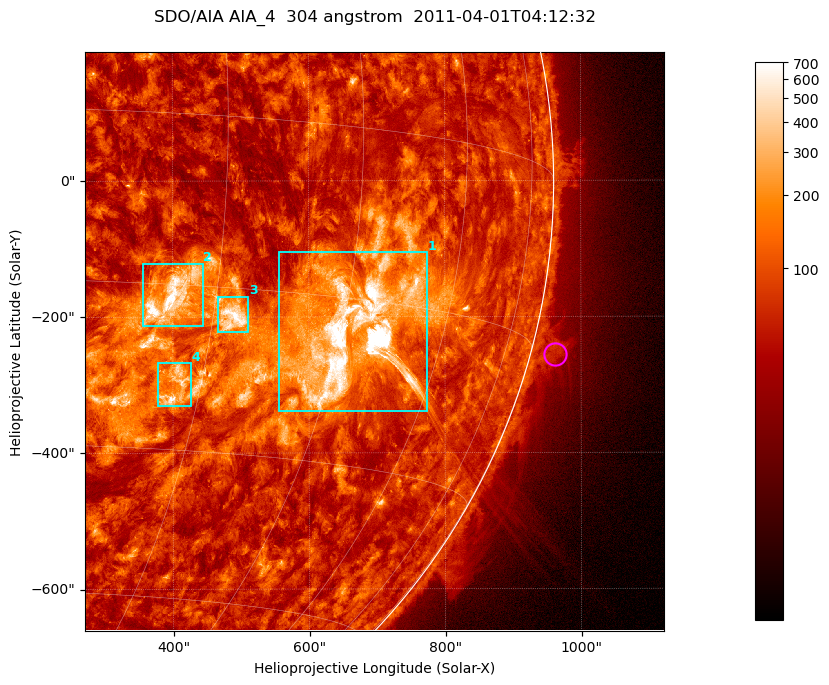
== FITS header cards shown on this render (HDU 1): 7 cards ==
TELESCOP= 'SDO/AIA '           / For AIA: SDO/AIA
INSTRUME= 'AIA_4   '           / For AIA: AIA_ATA1, AIA_ATA2, AIA_ATA3 or AIA_AT
WAVELNTH=                  304 / [angstrom] Wavelength
WAVEUNIT= 'angstrom'           / Wavelength unit: angstrom
DATE-OBS= '2011-04-01T04:12:32.132' / [ISO] Date when observation started; ISO 8
CTYPE1  = 'HPLN-TAN'           / CTYPE1; Typically HPLN
CTYPE2  = 'HPLT-TAN'           / CTYPE2; Typically HPLT

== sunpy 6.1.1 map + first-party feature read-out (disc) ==
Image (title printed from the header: SDO/AIA AIA_4  304 angstrom  2011-04-01T04:12:32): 1418 x 1418 px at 0.6 arcsec/px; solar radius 960 arcsec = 1600 px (partial field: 18% of the solar disc is inside the frame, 73% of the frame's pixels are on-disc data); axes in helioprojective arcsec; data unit not stated in the header (colour bar unlabelled)
Orientation: roll -0.132 deg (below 1 deg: not rotated)
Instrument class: DISC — disc imager (sunpy class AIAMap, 304 A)
Bright regions (active regions / flare kernels): reference = the on-disc median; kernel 11 px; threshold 5 sigma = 171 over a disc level ~72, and >= 1.15x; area >= 2010 px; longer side >= 17 px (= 10 arcsec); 4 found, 4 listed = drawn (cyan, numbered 1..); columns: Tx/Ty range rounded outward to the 2 arcsec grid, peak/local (2 s.f.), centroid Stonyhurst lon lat
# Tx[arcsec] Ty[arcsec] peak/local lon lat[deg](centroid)
1 554..774 -340..-104 54 +47 -18
2 354..444 -214..-122 12 +26 -16
3 466..512 -224..-170 11 +32 -18
4 376..428 -332..-268 8.7 +27 -24
Off-limb structures (1.02-1.3 R_sun): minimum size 400 px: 7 found; the strongest spans PA ~250..260 deg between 1.02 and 1.08 R_sun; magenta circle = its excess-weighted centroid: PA ~255 deg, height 1.04 R_sun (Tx ~962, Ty ~-256 arcsec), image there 2.3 x the reference